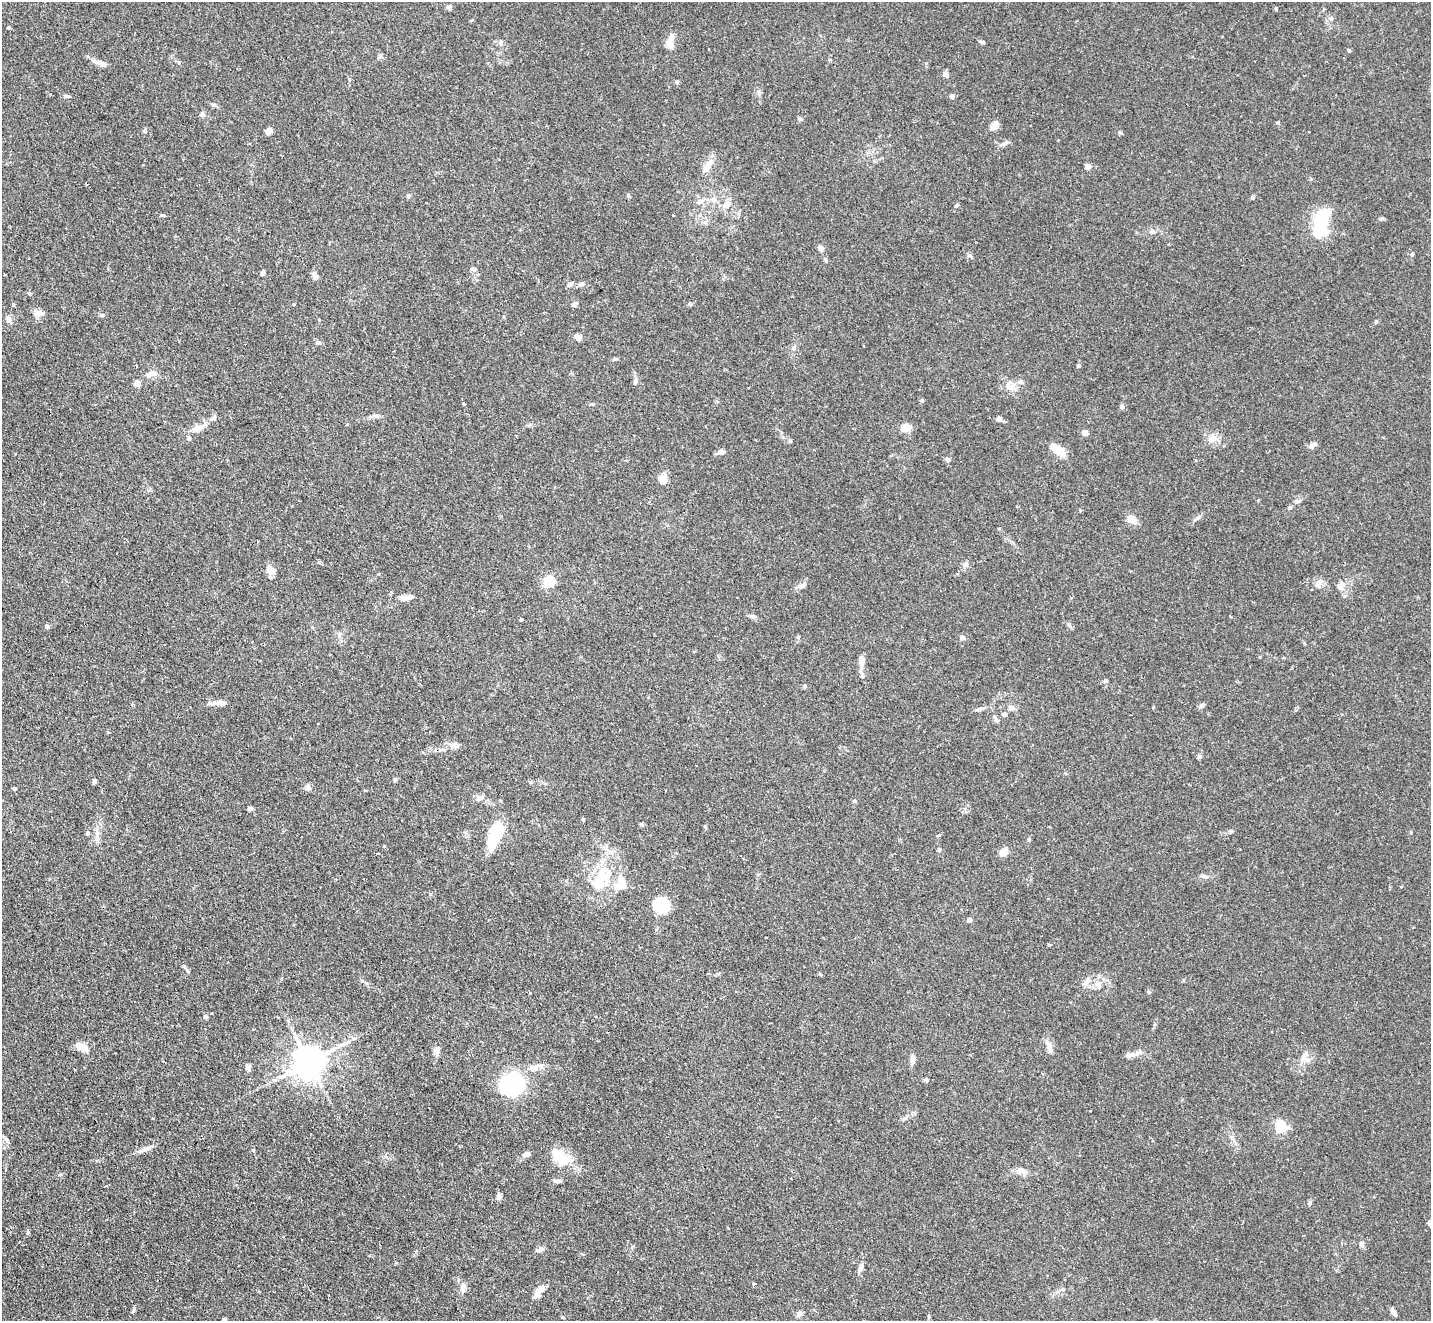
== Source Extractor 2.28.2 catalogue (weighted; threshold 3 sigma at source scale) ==
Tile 7 of 4 x 4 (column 3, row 2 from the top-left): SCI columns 2884-4312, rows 2946-4264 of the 5770 x 5755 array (HDU 1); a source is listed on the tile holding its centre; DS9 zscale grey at full resolution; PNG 1433 x 1323 px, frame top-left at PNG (2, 2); no overlay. Shown black and unused: <1% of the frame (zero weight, under 2 of 3 exposures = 3% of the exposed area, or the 3 px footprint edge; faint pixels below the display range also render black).
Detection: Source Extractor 2.28.2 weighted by HDU 2 'WHT'; one run over the whole footprint, this tile lists its part. Background 0.103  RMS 0.0054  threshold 0.0241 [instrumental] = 3 sigma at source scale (4.5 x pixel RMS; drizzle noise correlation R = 1.50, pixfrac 1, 0.05/0.05 arcsec/px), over >= 5 px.
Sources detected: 161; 4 inside a brighter object's white glare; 1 cosmic-ray / hot-pixel residue — not listed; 6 inside a brighter listed object's ellipse — not listed separately; the other 150 listed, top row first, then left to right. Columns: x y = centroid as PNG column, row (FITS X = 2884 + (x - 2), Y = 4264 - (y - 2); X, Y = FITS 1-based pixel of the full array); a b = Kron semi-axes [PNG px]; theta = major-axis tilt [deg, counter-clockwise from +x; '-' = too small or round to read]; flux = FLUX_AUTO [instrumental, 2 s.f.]
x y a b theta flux
448 7 10 4 4 0.95
1331 18 6 5 - 1.2
501 43 7 6 - 1.4
670 44 11 8 -79 4.6
1349 51 5 4 - 0.69
100 63 20 6 -19 3.5
946 74 8 6 -65 1.5
677 82 5 5 - 0.8
67 96 6 5 - 1
952 96 5 5 - 1.3
213 105 6 4 -1 0.84
202 114 8 5 74 1.2
800 119 6 4 -1 0.75
994 126 12 8 49 3.1
145 130 6 4 71 0.72
268 131 7 5 48 3.2
1120 133 6 4 -3 0.67
707 166 18 8 59 5.3
1088 166 4 4 - 6.4
408 196 5 5 - 0.66
1253 197 5 5 - 0.77
713 199 9 7 -9 2.4
700 202 9 6 -8 2.1
726 204 12 9 52 3.7
957 205 6 4 37 0.71
162 215 5 3 - 1.1
673 215 3 3 - 0.61
1320 224 36 15 85 22
1153 232 7 4 -20 0.92
821 248 8 6 -71 1.6
1412 254 5 4 - 0.8
474 269 6 6 - 1.2
263 273 6 5 - 1.4
315 276 11 6 -64 1.9
570 284 8 5 49 1.3
582 284 6 5 - 1
574 304 7 5 37 1.1
690 304 5 4 - 0.76
38 313 13 9 -3 3.1
102 315 7 4 20 0.81
8 319 10 7 -65 2
1376 321 5 4 - 0.62
578 337 6 5 - 3.4
318 343 7 6 - 1.3
794 348 6 5 - 1.1
615 359 6 4 17 0.72
1078 366 5 4 - 0.61
152 373 10 8 12 3.3
635 381 8 6 71 1.3
137 383 5 5 - 3.4
1012 387 17 8 42 4.4
922 400 5 4 - 0.9
463 404 3 3 - 1
592 404 4 4 - 0.54
1122 407 5 5 - 2
375 416 9 4 -1 1.4
999 419 7 6 - 1.7
199 428 15 8 23 4.5
906 428 8 6 14 9.8
1085 433 6 6 - 2.1
189 438 6 4 -68 0.78
1213 438 9 8 - 4.6
790 441 5 4 - 0.68
1311 446 10 6 63 2
1053 447 6 5 - 7
720 452 8 6 -1 2
947 459 7 5 -35 1.2
663 479 13 10 68 3.5
1198 518 10 5 36 1.5
1131 519 10 8 -21 4.8
258 541 3 2 - 0.91
319 562 4 4 - 1.4
966 564 8 6 0 1.4
270 570 11 7 -42 5.5
549 581 6 5 - 38
1320 582 7 4 -18 1.5
802 586 10 6 38 1.8
1340 586 10 8 72 3.2
405 598 18 7 11 3.7
521 620 3 3 - 13
47 627 5 5 - 1.1
962 638 6 5 - 1.4
694 652 3 3 - 0.51
861 659 11 8 -88 2.3
862 676 7 6 - 1.2
1105 681 6 4 1 0.76
805 686 5 4 - 0.66
220 703 11 7 -13 2.5
1201 706 8 6 46 1.3
1011 708 9 7 13 2
980 709 11 4 16 1.5
1004 714 5 5 - 1.9
997 720 8 5 -19 1.2
452 744 12 7 16 2.8
1199 756 6 5 - 0.89
395 780 6 5 - 0.71
94 782 6 4 69 0.98
308 787 9 7 -43 1.7
15 788 5 4 - 0.67
479 798 12 7 21 2.3
854 801 5 4 - 0.66
250 809 5 4 - 1.4
583 819 4 4 - 0.56
642 825 6 4 -32 0.73
87 834 5 5 - 0.84
495 836 30 12 66 21
1029 839 6 4 89 0.63
384 846 4 3 - 0.46
939 849 5 4 - 0.59
1004 852 8 6 35 5.7
378 854 3 3 - 0.65
600 880 37 21 83 23
662 905 14 12 -48 24
969 920 4 4 - 3
188 971 7 3 -53 0.8
820 974 6 3 -18 0.55
1097 984 7 7 - 2.1
1148 992 6 3 -70 0.58
530 993 3 2 - 0.52
206 1017 6 4 -2 0.92
344 1043 9 4 19 1.5
1048 1045 19 6 -66 2.9
81 1047 12 9 -21 4.1
437 1051 11 7 -83 2.4
1132 1054 27 6 13 3.3
1303 1058 18 10 -14 4.2
912 1059 12 6 86 2.2
309 1062 10 9 - 1000
248 1067 8 7 - 1.4
533 1068 11 8 6 3.3
512 1084 26 23 -1 40
1281 1127 5 5 - 61
145 1149 21 5 17 2.7
527 1154 8 6 22 1.7
563 1160 19 13 15 9.7
1020 1170 10 8 4 2.6
558 1181 11 5 0 1.4
499 1196 9 6 -84 1.5
1309 1203 6 5 - 0.91
1429 1223 5 4 - 1.5
1361 1244 8 6 -87 1.4
540 1250 9 6 26 1.8
861 1267 13 5 71 2.1
754 1284 5 3 - 0.88
463 1289 10 6 -73 2.2
539 1291 16 7 51 5.3
1393 1312 9 4 -57 2
799 1314 8 7 - 1.6
562 1317 4 3 - 0.51
224 1320 6 5 - 1.3
Isophote crosses this tile's border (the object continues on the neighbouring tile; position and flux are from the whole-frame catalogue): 2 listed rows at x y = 1429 1223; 224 1320
Unlisted compact peaks at least as high as the median listed source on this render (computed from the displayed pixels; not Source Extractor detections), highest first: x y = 253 1150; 28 1232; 1278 122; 982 42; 1382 219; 133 1311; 1003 144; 1231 831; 1080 510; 1049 945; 1204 876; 753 616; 1304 643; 1311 179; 969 255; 628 195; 939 835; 1276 10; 430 894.